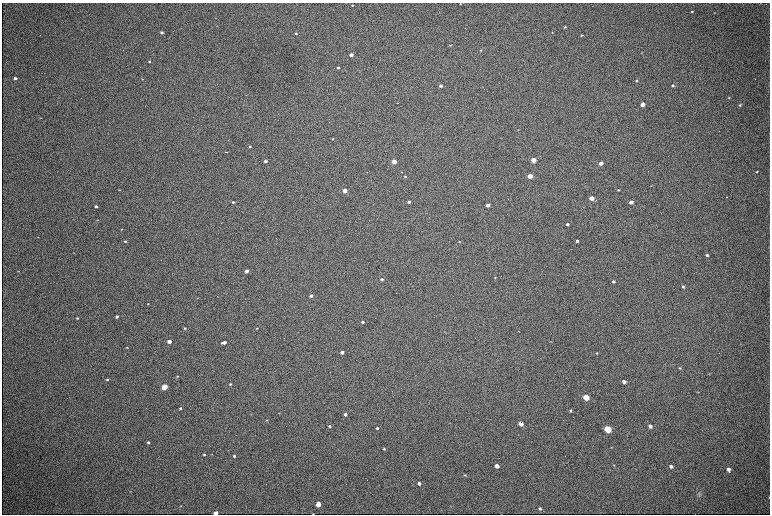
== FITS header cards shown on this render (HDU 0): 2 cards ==
NAXIS1  =                 1536
NAXIS2  =                 1024

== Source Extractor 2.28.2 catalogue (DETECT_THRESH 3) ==
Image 1536 x 1024 px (HDU 0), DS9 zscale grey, zoomed out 1/2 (1 PNG px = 2 x 2 image px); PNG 772 x 516 px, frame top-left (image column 1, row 1023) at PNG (2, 3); no overlay
Background 731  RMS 19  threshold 55.9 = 3 sigma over >= 5 px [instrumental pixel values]
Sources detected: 119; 3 cannot appear on this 1/2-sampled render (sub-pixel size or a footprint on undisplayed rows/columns) and are not listed; the other 116 listed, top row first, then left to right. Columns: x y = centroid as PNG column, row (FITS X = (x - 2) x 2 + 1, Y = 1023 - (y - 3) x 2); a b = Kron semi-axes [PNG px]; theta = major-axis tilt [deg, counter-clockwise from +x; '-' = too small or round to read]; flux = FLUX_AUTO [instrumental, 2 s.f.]
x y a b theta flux
460 4 2 2 - 2100
352 5 2 2 - 2900
692 11 3 2 - 3300
714 12 3 2 - 1800
565 27 3 3 - 3100
465 28 2 1 - 2300
162 32 3 3 - 6800
552 32 3 2 - 2000
296 33 3 2 - 5200
582 35 3 3 - 3100
450 45 3 2 - 2700
481 50 3 2 - 3700
642 53 3 2 - 1300
351 55 3 2 - 22000
149 61 3 2 - 3900
338 68 3 2 - 5300
15 78 3 3 - 7200
142 79 3 2 - 1800
637 80 3 3 - 3600
673 85 4 3 - 6100
441 86 3 2 - 12000
729 98 3 3 - 2500
398 103 2 2 - 1200
642 104 3 3 - 25000
740 105 4 3 - 4100
40 118 3 2 - 1400
332 139 3 2 - 2600
250 146 3 2 - 3800
226 152 3 1 - 4900
533 160 3 3 - 78000
265 161 3 2 - 15000
394 162 3 2 - 67000
600 163 3 3 - 26000
401 172 2 2 - 1500
757 172 4 3 - 3700
530 176 3 3 - 73000
405 177 3 2 - 3600
651 186 3 2 - 1100
119 190 3 2 - 1700
618 190 3 2 - 3300
345 191 3 2 - 56000
726 197 2 1 - 980
591 198 3 3 - 50000
233 202 3 2 - 6100
409 202 3 2 - 12000
631 202 3 3 - 22000
488 205 3 2 - 29000
96 206 3 2 - 8100
97 220 2 2 - 1400
567 224 3 2 - 9800
121 229 3 3 - 2600
38 237 2 2 - 1300
125 241 3 2 - 4400
459 241 3 2 - 2200
577 241 3 2 - 9900
707 255 4 3 - 7100
18 271 3 2 - 1700
247 271 3 2 - 23000
495 277 2 2 - 1800
382 279 3 2 - 12000
613 281 3 3 - 8500
683 287 3 3 - 5200
217 296 2 2 - 1800
311 296 3 2 - 15000
197 298 3 2 - 1300
148 304 2 2 - 1800
117 317 3 3 - 5700
77 318 3 2 - 3000
363 322 3 2 - 8000
185 328 3 2 - 4000
257 328 3 3 - 2800
518 331 2 1 - 2200
169 341 3 3 - 28000
551 341 3 2 - 1400
224 342 4 2 - 23000
127 347 3 2 - 2500
342 352 3 3 - 22000
597 353 2 2 - 2400
679 368 4 3 - 3900
177 376 3 2 - 3300
107 379 3 2 - 4200
624 381 3 3 - 18000
230 384 3 2 - 3800
164 387 4 3 - 120000
698 392 3 2 - 2200
586 397 4 3 - 140000
180 408 3 3 - 5200
570 410 3 2 - 4200
279 413 3 2 - 1800
345 414 3 3 - 12000
266 420 3 2 - 2100
521 424 3 3 - 43000
329 426 3 3 - 5400
650 426 4 3 - 15000
377 428 3 3 - 5900
607 429 4 3 - 220000
148 442 3 3 - 5100
611 447 3 2 - 1600
384 449 4 3 - 3900
204 454 3 2 - 4300
234 456 3 3 - 6500
272 460 2 1 - 1200
614 465 3 2 - 2000
497 466 3 3 - 24000
671 466 4 4 - 11000
728 469 4 3 - 15000
465 475 3 3 - 3000
419 483 3 3 - 12000
699 494 6 4 -56 5900
769 497 3 2 - 1300
318 504 3 3 - 55000
181 506 3 2 - 2200
540 508 3 3 - 6400
216 513 3 2 - 39000
313 514 2 1 - 1600
501 514 2 1 - 830
At the frame edge (FLAGS 8, measured only in part): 4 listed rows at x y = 769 497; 216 513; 313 514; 501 514
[3 sub-pixel or undisplayed-footprint detections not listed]